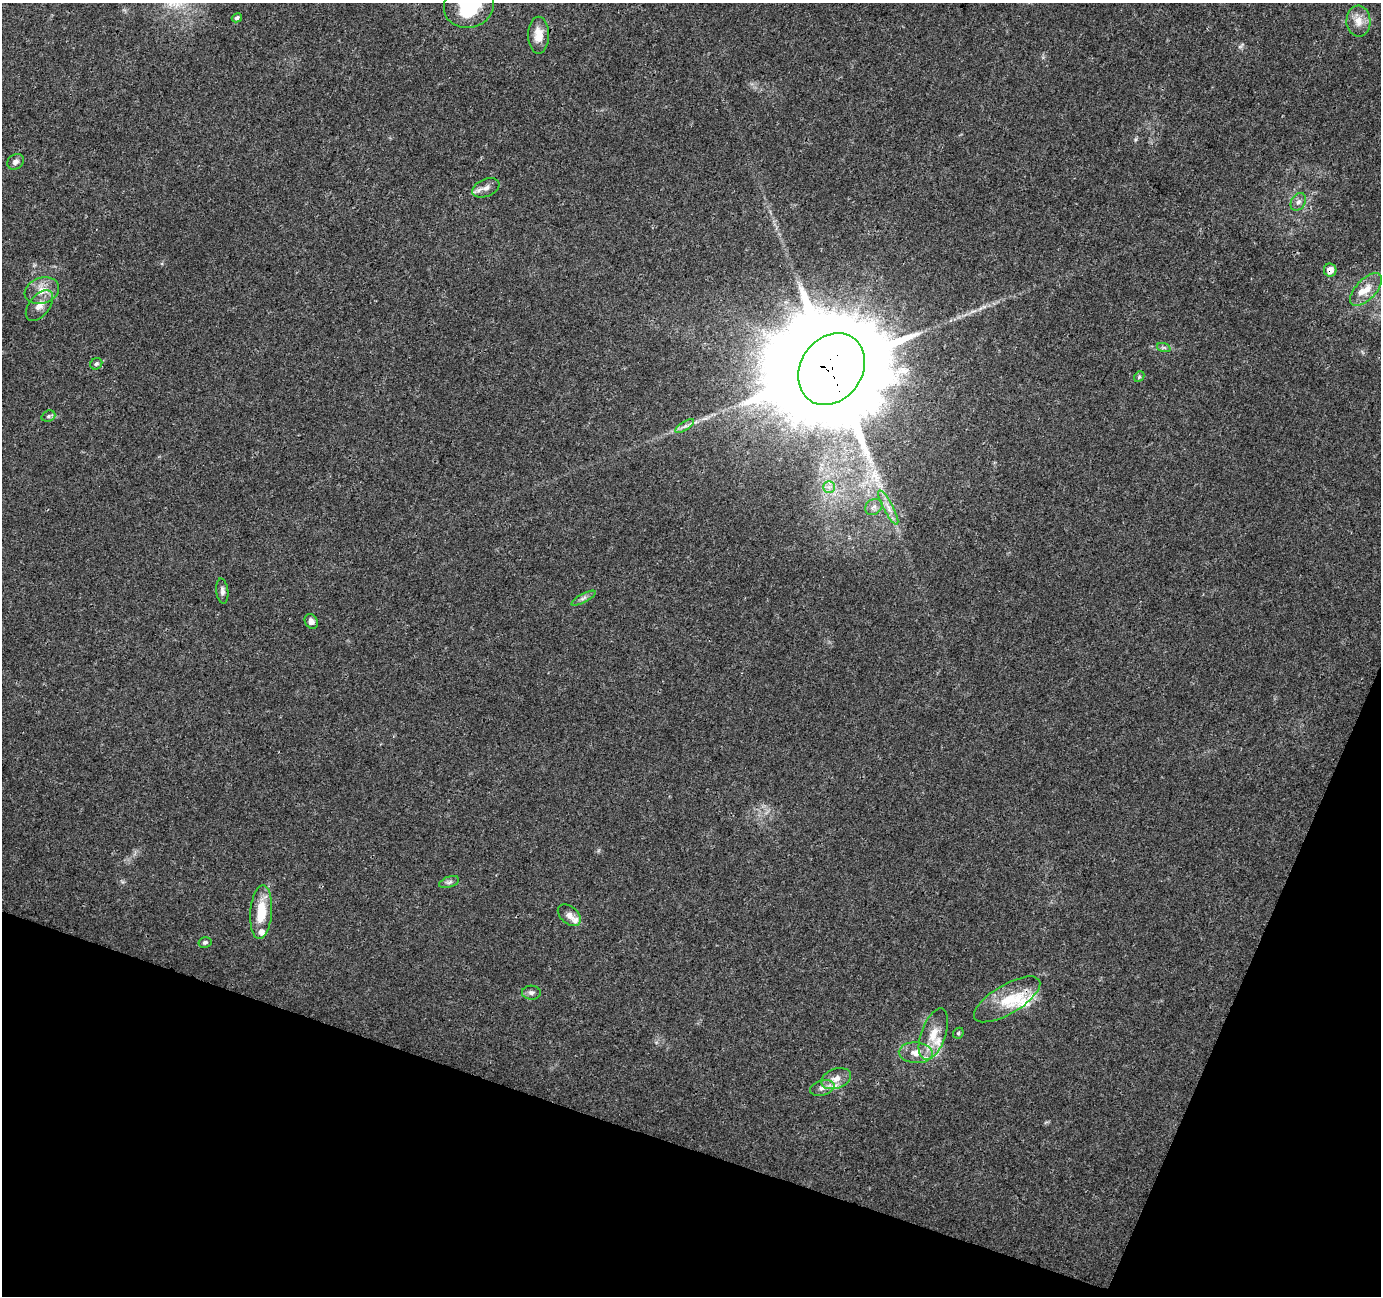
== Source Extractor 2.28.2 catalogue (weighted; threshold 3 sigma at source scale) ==
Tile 15 of 4 x 4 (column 3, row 4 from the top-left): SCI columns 2770-4148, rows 277-1570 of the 5527 x 5664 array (HDU 1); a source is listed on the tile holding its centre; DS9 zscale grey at full resolution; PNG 1383 x 1298 px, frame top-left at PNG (2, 3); each listed source drawn as its Kron ellipse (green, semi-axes under 4 px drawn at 4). Shown black and unused: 17% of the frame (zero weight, under 3 of 4 exposures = <1% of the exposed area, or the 3 px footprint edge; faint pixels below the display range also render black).
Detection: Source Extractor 2.28.2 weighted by HDU 2 'WHT'; one run over the whole footprint, this tile lists its part. Background 0.022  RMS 0.0036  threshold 0.016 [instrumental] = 3 sigma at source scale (4.5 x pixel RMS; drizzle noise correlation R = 1.50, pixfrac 1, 0.0396/0.0396 arcsec/px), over >= 5 px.
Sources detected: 43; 1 inside a brighter object's white glare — neither listed nor drawn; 8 inside a brighter listed object's ellipse — not listed separately; the other 34 listed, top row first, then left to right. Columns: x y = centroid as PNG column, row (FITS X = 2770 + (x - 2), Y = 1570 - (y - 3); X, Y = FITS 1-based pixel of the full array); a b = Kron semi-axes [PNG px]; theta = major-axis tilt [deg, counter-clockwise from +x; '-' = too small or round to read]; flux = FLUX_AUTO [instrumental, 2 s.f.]
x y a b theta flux
469 6 25 22 16 24
237 18 5 4 - 0.74
1358 21 15 12 -87 4.1
539 35 18 10 90 5.1
15 162 9 7 34 1.5
486 188 14 8 23 2.4
1298 202 9 7 59 1.4
1330 270 6 6 - 3.1
1366 290 20 10 46 4.9
42 291 18 13 18 5
39 305 18 10 52 3.4
1164 348 7 4 -18 0.65
96 364 6 5 - 0.73
831 369 38 31 56 13000
1139 377 6 4 47 0.54
48 416 7 5 21 0.73
685 426 11 4 33 1.2
829 487 6 6 - 1.3
874 507 9 7 33 1.6
888 507 19 5 -62 2.8
222 591 12 6 -83 1.3
583 598 13 4 28 1.2
311 621 8 6 -59 1.4
449 882 10 5 19 1
261 912 27 11 85 9.7
569 915 13 8 -41 2.2
205 942 6 5 - 0.74
531 993 9 7 -3 1.2
1007 999 37 14 31 11
958 1033 6 5 - 0.54
933 1034 27 12 70 6.9
916 1053 17 10 -3 4.5
836 1079 15 9 20 3.3
822 1088 12 7 15 1.8
Overlapping masked pixels (flux is a lower limit): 2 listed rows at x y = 1330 270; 831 369
Isophote crosses this tile's border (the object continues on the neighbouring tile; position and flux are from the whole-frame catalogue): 2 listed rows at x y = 469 6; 1366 290